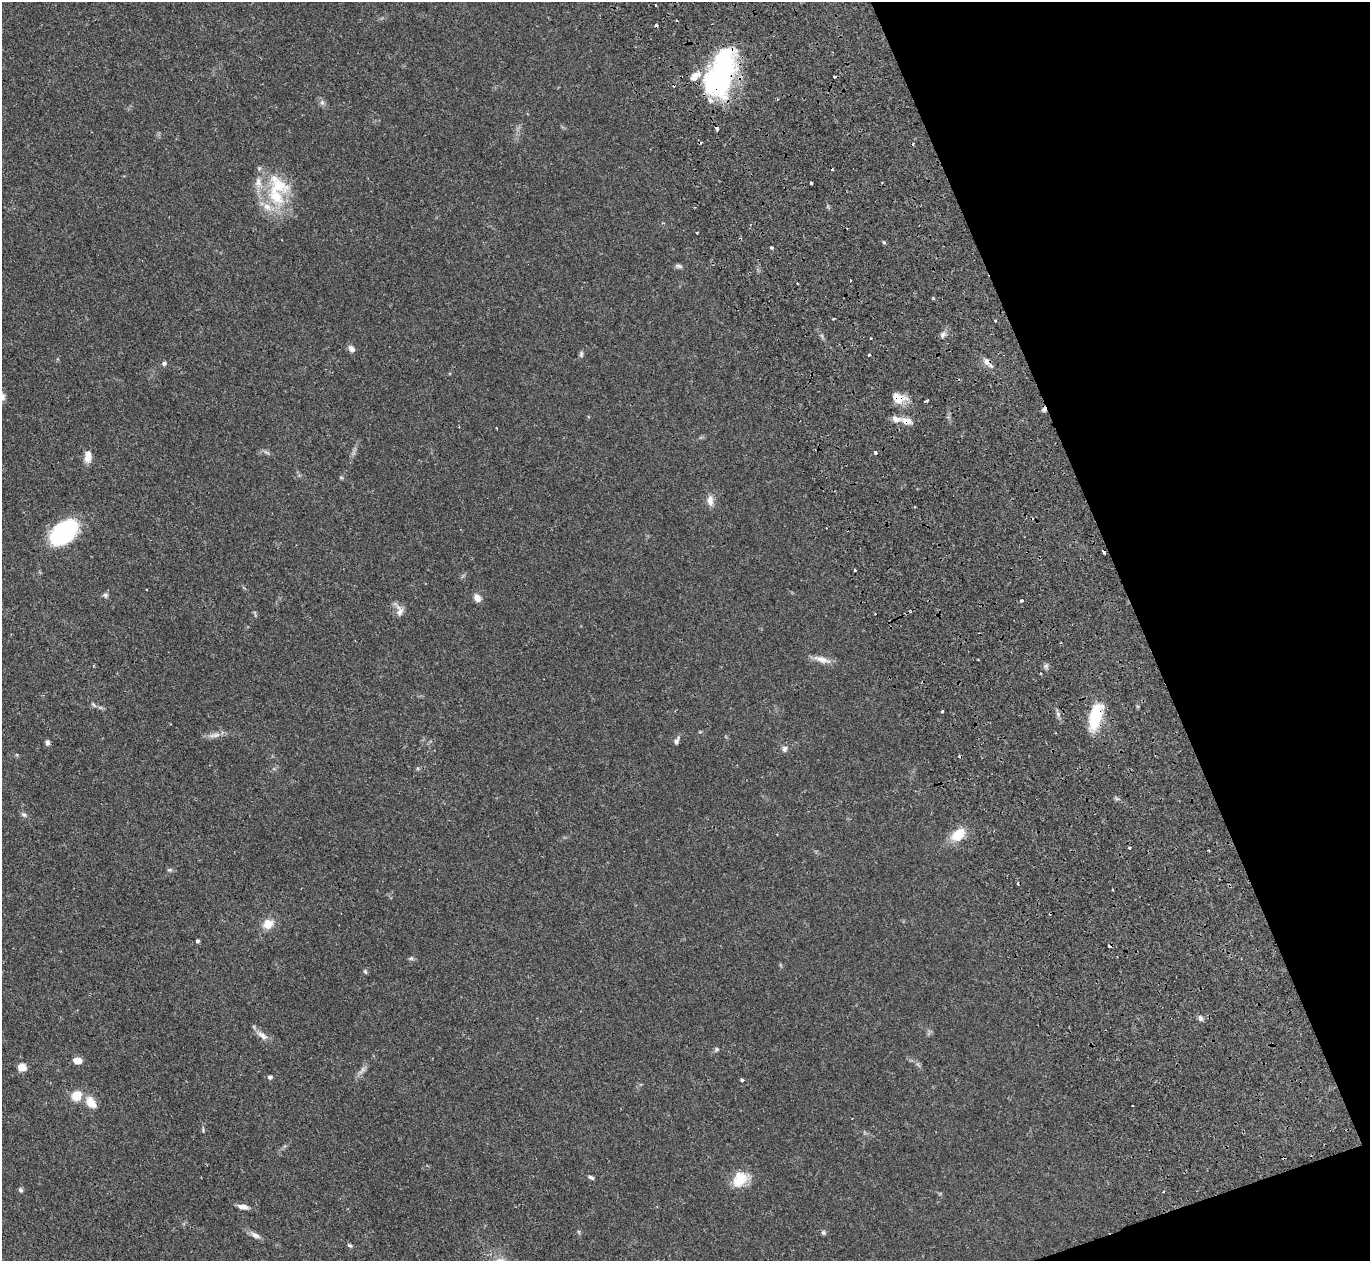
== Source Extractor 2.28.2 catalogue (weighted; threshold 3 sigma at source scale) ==
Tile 12 of 4 x 4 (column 4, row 3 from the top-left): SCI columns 4437-5804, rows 1735-2993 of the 6128 x 6110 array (HDU 1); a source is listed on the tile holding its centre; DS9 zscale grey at full resolution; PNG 1372 x 1263 px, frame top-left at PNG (2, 2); no overlay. Shown black and unused: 18% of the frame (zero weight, under 2 of 3 exposures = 11% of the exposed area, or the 3 px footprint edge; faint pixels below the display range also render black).
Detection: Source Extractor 2.28.2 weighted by HDU 2 'WHT'; one run over the whole footprint, this tile lists its part. Background 0.0542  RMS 0.0047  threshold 0.0211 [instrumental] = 3 sigma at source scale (4.5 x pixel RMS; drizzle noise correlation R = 1.50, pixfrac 1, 0.05/0.05 arcsec/px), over >= 5 px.
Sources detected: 87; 13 cosmic-ray / hot-pixel residue — not listed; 6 inside a brighter listed object's ellipse — not listed separately; the other 68 listed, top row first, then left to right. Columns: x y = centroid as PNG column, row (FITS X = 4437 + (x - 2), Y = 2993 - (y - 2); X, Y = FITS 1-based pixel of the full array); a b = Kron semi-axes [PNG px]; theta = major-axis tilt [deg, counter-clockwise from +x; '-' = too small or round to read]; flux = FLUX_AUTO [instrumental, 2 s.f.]
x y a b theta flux
655 5 3 2 - 0.32
721 72 54 25 72 77
322 102 7 6 - 1.2
717 128 4 3 - 2.3
811 183 3 3 - 1.9
278 186 35 24 -12 20
697 233 3 2 - 0.34
884 243 5 3 - 0.51
771 248 4 3 - 0.77
679 266 11 5 -10 1.1
797 283 3 2 - 0.55
933 298 4 3 - 0.43
995 321 3 2 - 0.5
943 334 8 6 59 1.4
351 349 9 7 -49 1.8
581 354 9 5 80 0.91
869 355 3 3 - 1
987 361 9 8 - 2.3
164 363 7 6 - 0.97
2 397 9 7 -81 1.9
898 398 17 12 -21 5.9
1044 409 7 4 79 1.1
907 421 14 8 -11 3.4
267 452 10 3 -21 0.87
875 453 3 3 - 1.3
88 457 13 8 87 4.2
341 477 6 3 -20 0.52
710 501 15 8 -88 2.9
64 532 31 19 41 41
855 570 3 2 - 0.69
105 595 7 6 - 1.1
477 598 9 7 -58 2.8
1022 601 3 3 - 1.2
399 611 17 10 -83 3.1
822 659 23 7 -17 3.9
94 705 9 4 -46 0.88
942 711 3 2 - 0.69
1095 717 25 11 77 22
215 735 19 6 10 2.8
676 741 10 5 62 1.4
47 742 7 5 90 1.2
784 749 8 7 - 1.5
24 815 8 6 -36 1.1
958 835 18 11 37 9.1
1129 848 3 2 - 0.45
169 870 6 4 41 0.68
268 924 13 11 34 5.3
197 941 4 3 - 1.9
411 958 6 6 - 0.74
365 972 6 5 - 0.62
1200 1018 8 5 -62 1.2
262 1035 17 7 -35 2.9
716 1049 7 5 56 0.73
77 1060 9 6 -2 3.5
22 1067 8 7 - 4.1
362 1070 14 4 54 1.8
270 1077 6 5 - 0.9
742 1080 4 4 - 0.85
76 1095 12 11 - 6.3
91 1103 16 10 -54 5.6
591 1177 7 4 -31 0.9
740 1179 21 16 51 9.1
20 1190 7 5 -42 0.81
1163 1192 3 2 - 0.32
243 1207 14 6 -7 2.3
823 1232 6 6 - 0.82
255 1235 14 6 -28 2.2
350 1245 6 4 -20 0.66
Overlapping masked pixels (flux is a lower limit): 7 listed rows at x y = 721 72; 717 128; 987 361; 898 398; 1044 409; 907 421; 1095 717
Isophote crosses this tile's border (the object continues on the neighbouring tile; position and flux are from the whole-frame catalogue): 1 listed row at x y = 2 397